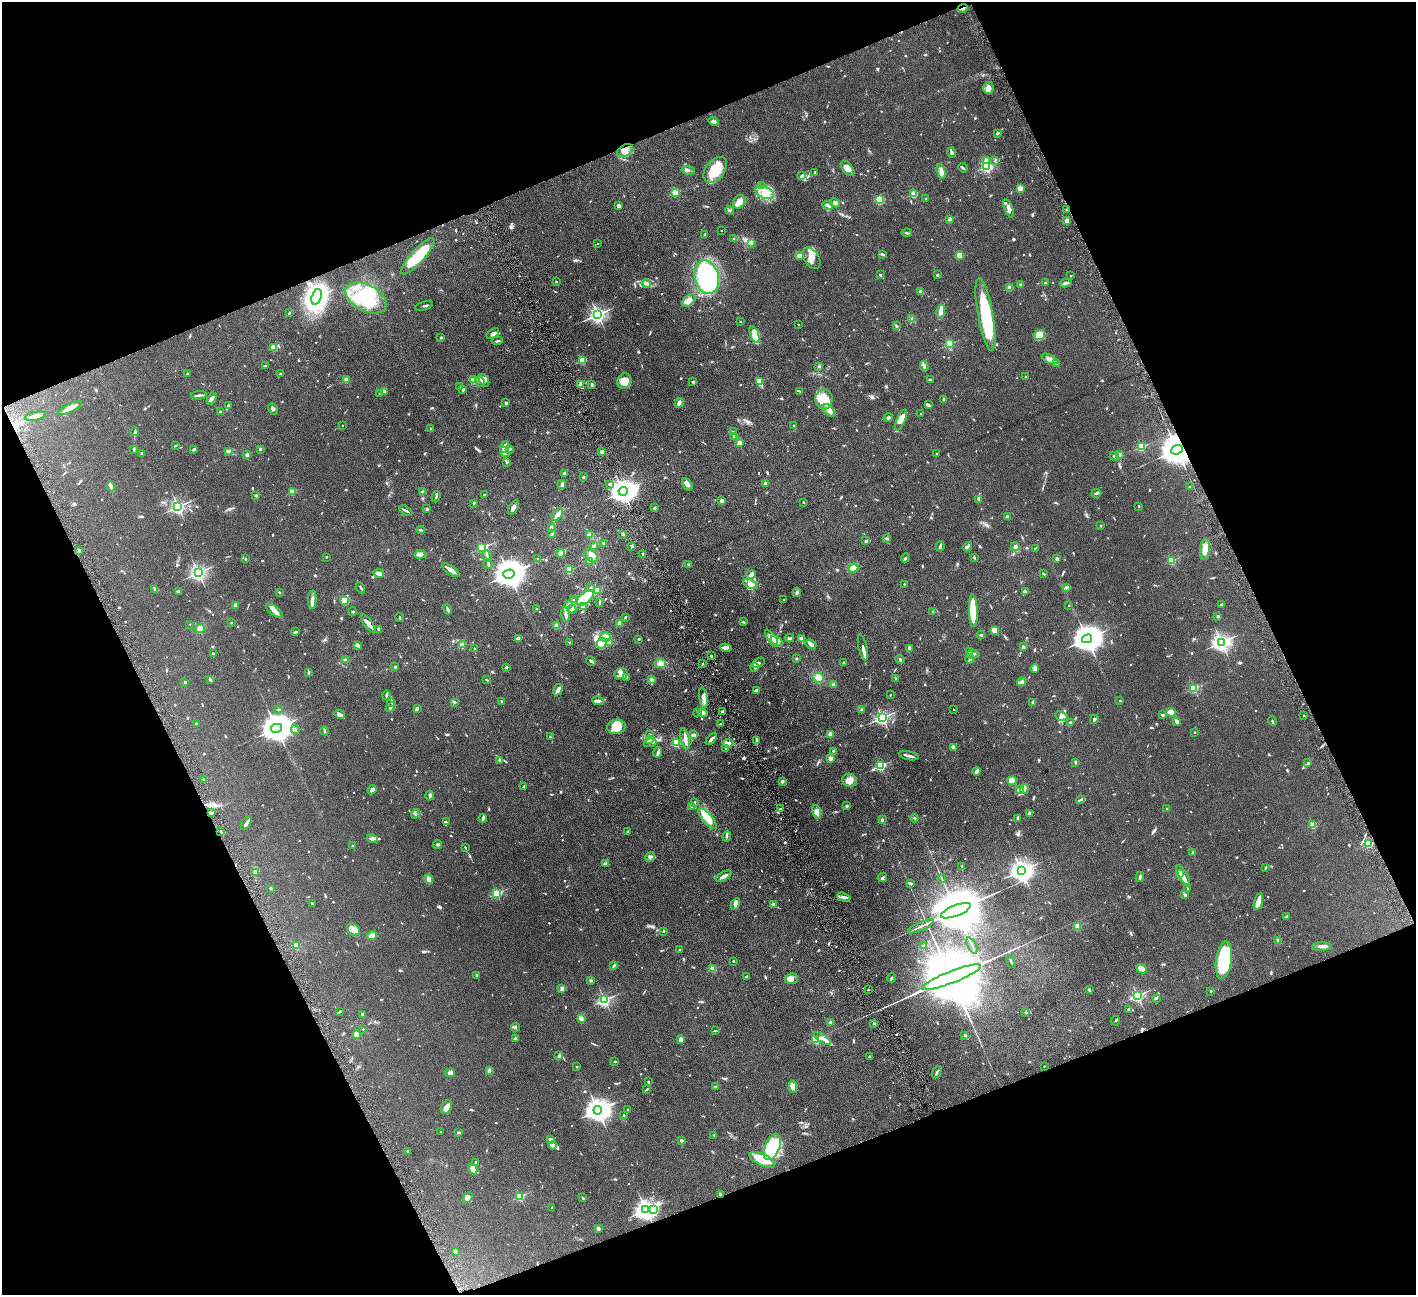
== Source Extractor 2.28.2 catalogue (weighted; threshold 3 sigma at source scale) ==
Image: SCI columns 4-5659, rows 295-5463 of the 5663 x 5625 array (HDU 1 of 3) = the unmasked area's bounding box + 8 px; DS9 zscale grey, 4 x 4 block average (1 PNG px = mean of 4 x 4 image px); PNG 1418 x 1297 px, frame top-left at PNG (2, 2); each listed source drawn as its Kron ellipse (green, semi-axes under 4 px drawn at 4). Shown black and unused: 43% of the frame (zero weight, under 4 of 8 exposures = <1% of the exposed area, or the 3 px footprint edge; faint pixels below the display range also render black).
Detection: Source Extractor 2.28.2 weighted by HDU 2 'WHT'. Background 0.164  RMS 0.0065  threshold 0.0266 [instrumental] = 3 sigma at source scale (4.09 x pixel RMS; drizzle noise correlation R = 1.36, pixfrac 0.8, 0.05/0.05 arcsec/px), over >= 5 px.
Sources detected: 1212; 5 too faint to see at this stretch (4 x 4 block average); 9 inside a brighter object's white glare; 3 cosmic-ray / hot-pixel residue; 2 long thin detections or spike segments (spike, bleed or trail) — neither listed nor drawn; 36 coinciding with a brighter row at this scale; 98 inside a brighter listed object's ellipse — not listed separately; of the other 1059, all 500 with FLUX_AUTO >= 3.12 (the completeness limit of this list) listed and drawn (559 fainter detections not listed), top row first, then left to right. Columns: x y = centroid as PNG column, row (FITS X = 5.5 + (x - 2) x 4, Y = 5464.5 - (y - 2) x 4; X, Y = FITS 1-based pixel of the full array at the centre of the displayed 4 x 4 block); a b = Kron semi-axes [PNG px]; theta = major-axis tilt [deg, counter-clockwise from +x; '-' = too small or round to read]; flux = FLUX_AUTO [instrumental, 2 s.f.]
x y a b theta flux
963 8 5 2 - 6.3
988 88 6 5 - 19
713 121 5 3 - 13
998 133 4 3 - 4.5
625 151 9 5 29 26
952 153 5 3 - 6
987 161 2 2 - 74
995 161 3 2 - 3.2
986 167 3 2 - 520
847 168 9 5 -51 24
963 168 5 2 - 5.2
688 170 7 2 -10 6.8
715 170 14 9 51 92
941 171 8 3 -73 17
815 172 2 2 - 4.7
802 176 4 3 - 5.5
761 186 3 2 - 4.4
1020 188 2 2 - 130
675 193 2 2 - 180
765 193 10 6 -24 38
914 194 2 2 - 170
926 198 2 2 - 5
880 200 4 4 - 62
739 202 7 5 64 21
835 203 5 3 - 9.5
828 205 5 3 - 12
619 206 3 2 - 10
1008 208 10 3 -68 12
730 210 4 2 - 3.7
1066 210 2 2 - 3.4
950 219 2 2 - 48
1067 221 2 2 - 90
721 231 2 2 - 3.7
907 233 5 2 - 5
705 234 3 2 - 5.2
734 239 3 2 - 3.2
598 243 2 2 - 3.5
752 244 3 2 - 3.5
883 254 3 2 - 6
959 255 4 3 - 32
418 256 24 6 48 140
800 256 4 3 - 14
812 258 12 7 -58 32
880 275 3 2 - 3.8
937 275 2 2 - 5.8
1071 275 2 2 - 3.2
707 277 17 12 -75 470
556 282 2 2 - 9.3
646 283 4 3 - 7.7
1045 283 2 2 - 12
1066 283 6 2 9 7.1
1020 284 2 2 - 4
1010 288 2 2 - 92
921 292 4 3 - 14
316 297 8 5 71 990
366 298 22 13 -28 140
689 300 8 5 43 23
424 306 9 2 18 5.9
941 311 6 4 78 22
289 313 4 2 - 3.4
598 315 2 2 - 1200
985 315 37 7 -80 230
912 319 3 2 - 4.4
740 322 2 2 - 6.4
798 324 2 2 - 4.8
896 326 3 2 - 3.2
493 334 7 3 35 13
755 334 9 3 -70 44
1039 335 5 5 - 32
441 338 2 2 - 20
497 341 5 2 - 5.3
949 344 2 2 - 290
273 347 2 2 - 70
1049 359 8 4 -26 14
583 360 2 2 - 170
1057 364 4 2 - 3.4
265 366 4 2 - 3.4
924 366 5 2 - 5.4
819 367 2 2 - 5.1
187 373 2 2 - 8.1
280 374 4 2 - 5.6
1026 377 2 2 - 13
346 380 2 2 - 68
474 380 4 3 - 14
484 380 6 4 -63 17
930 380 4 2 - 3.4
624 381 8 6 53 29
760 381 3 2 - 92
480 382 6 4 -56 11
693 382 3 2 - 4.3
581 384 4 3 - 12
592 385 3 2 - 6.8
459 386 2 2 - 3.2
463 389 3 3 - 4.7
799 391 4 2 - 4
384 392 2 2 - 68
379 393 2 2 - 3.5
199 395 8 2 4 8
212 399 6 3 62 13
824 399 10 8 87 68
944 399 2 2 - 21
506 403 2 2 - 21
679 403 5 3 - 12
928 405 3 3 - 4.3
228 406 2 2 - 8.4
70 408 13 3 27 34
273 409 6 3 -63 6.9
829 411 7 3 -53 14
220 412 3 2 - 3.3
921 413 2 2 - 4.8
35 416 10 4 12 18
888 418 4 2 - 5.6
901 420 11 4 66 22
342 425 2 2 - 4.8
793 425 2 2 - 5.8
431 429 2 2 - 6.6
135 432 4 2 - 5.3
733 432 4 2 - 3.4
734 436 2 2 - 34
739 443 2 2 - 85
175 446 3 2 - 4.1
505 447 6 2 78 9.3
1141 447 2 2 - 290
194 449 4 2 - 4.9
260 449 2 2 - 19
510 449 2 2 - 14
134 450 4 2 - 4.1
1177 450 6 4 20 12000
228 451 3 2 - 8
504 452 5 3 - 33
602 452 2 2 - 47
141 453 2 2 - 13
937 453 2 2 - 7.4
247 455 3 3 - 9.6
1119 455 4 3 - 9.1
1115 456 4 2 - 9.3
506 463 3 2 - 3.8
564 473 3 2 - 4.5
583 477 2 2 - 3.5
765 483 2 2 - 31
562 484 4 3 - 9.2
610 484 2 2 - 4.5
687 484 7 4 -58 14
111 486 5 2 - 15
1190 486 2 2 - 11
423 491 3 2 - 9.1
623 491 4 3 - 3600
293 492 2 2 - 120
1096 493 5 2 - 4.8
484 495 2 2 - 8.8
256 496 2 2 - 25
436 497 5 2 - 4
979 499 3 2 - 10
722 501 2 2 - 52
803 502 2 2 - 9.2
474 503 3 2 - 5.5
1139 506 2 2 - 5.3
178 507 2 2 - 940
513 508 8 4 59 17
654 508 3 2 - 3.8
427 509 2 2 - 3.7
406 511 7 2 -27 7.4
557 515 7 3 53 21
1007 517 3 3 - 5.5
1101 526 2 2 - 13
551 527 3 2 - 6.6
420 530 4 2 - 6.6
552 534 4 2 - 6.3
623 534 3 2 - 3.9
590 535 4 3 - 8.2
887 538 3 2 - 4.5
865 541 3 2 - 3.2
604 543 3 2 - 5.2
593 545 3 3 - 3.8
632 546 2 2 - 3.7
940 546 5 2 - 10
1015 546 4 3 - 15
967 547 5 2 - 7.5
482 548 2 2 - 350
1035 548 4 2 - 4.4
1205 549 11 5 85 29
79 551 2 2 - 34
560 553 4 2 - 12
420 554 5 3 - 17
643 555 2 2 - 3.7
487 556 6 2 -76 5.2
592 556 7 5 -41 21
326 557 2 2 - 4.1
905 558 5 3 - 5.3
974 558 4 2 - 3.5
245 559 2 2 - 11
538 559 3 2 - 3.8
1057 559 2 2 - 40
1172 560 2 2 - 190
590 561 3 2 - 4
488 564 5 2 - 7.1
689 564 3 2 - 4.8
853 568 5 4 - 19
451 570 10 3 -36 22
569 570 2 2 - 180
198 573 2 2 - 1100
379 573 5 3 - 13
509 574 5 4 - 7200
1043 574 3 2 - 3.1
751 575 5 3 - 11
750 584 7 3 -25 18
904 584 2 2 - 7
360 588 6 2 -61 3.9
590 588 3 2 - 3.2
1066 588 3 3 - 5.5
155 589 4 3 - 5.5
598 591 4 3 - 8
178 592 3 2 - 9
279 592 2 2 - 3.4
797 592 5 3 - 7.6
1025 592 3 2 - 5.5
585 598 10 5 42 70
312 600 9 3 87 15
574 600 3 2 - 3.5
784 600 2 2 - 6.1
345 601 4 3 - 42
600 602 3 2 - 6.2
1221 604 4 3 - 4.8
235 605 3 2 - 4.7
569 605 4 2 - 4.8
1068 605 2 2 - 4.3
584 606 3 2 - 3.2
448 609 5 2 - 8.4
536 609 2 2 - 12
572 609 4 3 - 8
274 611 10 4 -36 22
352 611 4 3 - 3.7
973 611 16 4 -88 92
933 612 2 2 - 18
566 614 7 2 -84 13
1218 616 2 2 - 32
400 617 4 2 - 3.6
625 617 3 2 - 3.3
743 622 3 2 - 3.8
231 623 2 2 - 8.5
619 623 4 3 - 10
190 624 2 2 - 3.2
368 624 11 3 -56 18
556 626 4 4 - 11
200 628 5 4 - 13
379 629 3 2 - 4.4
995 630 3 3 - 28
296 631 4 3 - 4.5
981 635 4 2 - 5.4
606 637 5 5 - 18
772 638 10 3 -56 58
790 638 4 2 - 5.1
801 638 3 3 - 7.7
518 639 4 3 - 15
639 639 2 2 - 15
1087 639 5 4 - 6300
777 641 7 4 -32 15
570 642 3 2 - 4.9
609 642 3 2 - 3.9
1221 642 3 2 - 1600
602 643 6 4 68 20
811 644 6 3 -24 12
357 645 4 3 - 11
462 645 3 3 - 9.1
863 647 13 3 -77 13
1023 647 2 2 - 38
726 648 5 4 - 15
909 648 3 2 - 18
475 649 2 2 - 10
970 652 2 2 - 18
213 654 2 2 - 6.9
973 654 7 2 7 7.2
711 656 2 2 - 5.3
796 658 2 2 - 3.4
900 659 4 2 - 6.7
970 659 4 2 - 6
345 660 3 3 - 5.4
591 661 5 2 - 7.8
661 663 5 4 - 19
758 663 7 3 29 12
843 663 2 2 - 3.7
702 664 2 2 - 3.5
395 667 2 2 - 5.7
506 667 2 2 - 21
755 667 4 3 - 5
1035 668 4 4 - 13
308 672 3 2 - 6.1
621 674 6 5 - 16
627 677 4 2 - 3.2
819 677 5 5 - 26
895 678 3 2 - 3.8
210 680 4 2 - 5.3
487 680 4 2 - 3.8
651 680 3 3 - 6.3
185 682 2 2 - 25
1022 682 4 3 - 11
833 684 3 3 - 7.3
1194 688 2 2 - 310
558 690 6 2 58 23
756 690 3 2 - 10
386 695 4 2 - 5.6
890 695 2 2 - 3.8
703 698 10 4 -82 18
501 701 2 2 - 3.6
598 701 6 3 -10 9.2
1120 701 2 2 - 9.8
391 702 4 2 - 3.4
454 702 2 2 - 6.1
1033 702 3 2 - 3.9
391 707 5 2 - 5.7
417 708 4 2 - 9.4
278 709 3 2 - 3.5
954 709 2 2 - 6.5
862 710 3 2 - 4.5
722 711 4 2 - 5.5
698 712 4 2 - 4
1171 712 4 3 - 58
703 713 5 3 - 12
340 714 5 3 - 10
1162 715 2 2 - 6.4
1304 715 2 2 - 8.1
1061 716 7 4 -21 13
882 717 2 2 - 910
1094 719 4 2 - 5.6
1272 721 5 2 - 5.7
1177 722 4 2 - 15
1070 723 2 2 - 37
196 724 2 2 - 10
720 724 2 2 - 4
616 727 9 7 11 52
276 728 5 4 - 6700
295 729 5 2 - 3.2
324 731 4 2 - 5.4
1195 732 2 2 - 4
650 734 4 3 - 4.4
830 734 2 2 - 74
694 735 4 3 - 11
550 737 2 2 - 9.2
685 739 11 2 -79 22
711 739 7 2 48 13
650 740 4 2 - 5.3
757 740 4 2 - 5.7
650 743 6 2 12 8.3
676 743 2 2 - 280
728 743 5 3 - 18
953 747 2 2 - 49
725 749 2 2 - 5.1
833 751 2 2 - 12
658 752 5 3 - 8.9
909 756 10 2 -12 15
831 758 2 2 - 79
499 760 2 2 - 6.9
1075 762 3 2 - 5.3
1308 763 3 2 - 3.4
880 766 2 2 - 400
976 771 4 2 - 14
204 780 2 2 - 3.3
850 780 7 6 - 28
782 781 3 2 - 4.2
1012 781 5 3 - 11
523 787 4 2 - 5.4
1025 789 5 3 - 9.2
372 790 5 3 - 15
1019 790 4 3 - 12
430 795 5 2 - 5.4
1080 799 4 3 - 6
694 802 2 2 - 13
692 806 3 2 - 5.2
847 806 3 2 - 3.7
780 809 3 2 - 3.3
1167 809 2 2 - 3.8
817 812 7 4 -78 25
211 813 3 2 - 5.2
1030 813 3 2 - 14
416 814 5 3 - 7.1
483 818 4 2 - 9.9
914 818 4 2 - 3.7
1018 818 3 2 - 8.3
707 819 13 4 -50 46
882 820 2 2 - 24
446 822 4 2 - 4.7
246 823 8 2 58 9.7
1313 825 2 2 - 140
627 831 3 2 - 3.8
221 832 3 2 - 3.8
727 836 5 3 - 4.9
372 838 5 4 - 11
1369 844 2 2 - 240
437 845 4 2 - 5.3
353 846 2 2 - 21
465 847 3 2 - 4.1
1193 852 2 2 - 21
650 857 5 3 - 8.6
606 864 4 3 - 7
962 867 4 2 - 3.6
1266 867 4 2 - 3.3
1021 871 3 3 - 2400
256 872 4 3 - 8.4
1180 873 2 2 - 110
1183 875 11 2 -60 14
724 876 9 3 28 13
882 877 5 2 - 7.2
1140 877 5 2 - 8.1
429 879 5 3 - 17
942 879 4 2 - 3.5
910 883 3 2 - 6
271 888 2 2 - 6.6
1188 889 2 2 - 3.8
497 893 2 2 - 320
1184 895 3 2 - 3.9
844 897 7 3 -16 11
1258 902 8 4 75 43
312 904 3 2 - 4.2
735 904 6 4 60 15
773 904 2 2 - 15
956 911 16 5 21 43000
1287 916 3 2 - 3.6
921 926 14 2 24 9.7
1077 926 2 2 - 140
353 929 7 5 -37 25
664 931 2 2 - 8
372 936 5 4 - 19
1278 940 3 2 - 4.2
296 945 2 2 - 160
972 945 9 2 -65 5.4
924 946 3 2 - 4
1322 946 10 2 1 21
679 949 2 2 - 3.2
1224 960 19 8 82 220
733 961 2 2 - 10
1011 962 6 2 -67 4.3
614 965 4 3 - 4.6
713 969 2 2 - 120
1141 969 5 4 - 32
476 975 2 2 - 6.4
747 976 3 2 - 5.7
951 977 31 6 22 100000
892 978 4 2 - 5.5
791 979 6 5 - 19
591 980 3 2 - 3.7
562 989 2 2 - 74
868 990 2 2 - 8.6
1089 990 3 2 - 4.5
1211 991 2 2 - 8.7
1137 996 2 2 - 650
1156 998 3 2 - 4.9
605 1000 2 2 - 660
1128 1009 3 2 - 3.7
339 1012 4 2 - 3.2
1026 1012 2 2 - 3.8
362 1014 2 2 - 19
581 1018 3 2 - 12
1115 1021 5 2 - 3.5
830 1022 2 2 - 31
874 1023 3 2 - 3.7
515 1028 5 2 - 3.4
363 1029 2 2 - 6.9
715 1031 4 2 - 3.1
357 1034 2 2 - 130
965 1035 2 2 - 25
822 1038 10 3 -35 15
515 1039 3 3 - 7.1
681 1039 2 2 - 65
816 1039 2 2 - 320
559 1056 4 3 - 6.1
869 1057 3 2 - 4.4
614 1061 2 2 - 6.4
1044 1066 2 2 - 6.1
577 1067 2 2 - 5.2
489 1071 3 2 - 12
937 1072 6 2 68 6
450 1073 5 4 - 12
648 1082 2 2 - 5.4
715 1087 2 2 - 4.2
793 1087 6 4 -85 18
647 1089 3 2 - 3.4
446 1107 7 5 60 19
598 1110 4 3 - 3800
628 1110 2 2 - 5
624 1115 2 2 - 13
441 1132 2 2 - 4.6
459 1133 3 2 - 3.6
714 1135 2 2 - 3.2
550 1139 3 2 - 8.8
681 1141 2 2 - 28
553 1145 4 2 - 4.9
772 1147 13 7 68 370
408 1151 2 2 - 17
762 1160 14 5 -25 120
476 1162 2 2 - 6.5
473 1169 6 4 -66 32
720 1194 4 2 - 5.2
520 1196 2 2 - 280
468 1198 6 4 49 26
583 1198 3 2 - 5.1
552 1208 2 2 - 8.9
654 1209 3 3 - 8.2
646 1210 3 3 - 2500
598 1229 2 2 - 37
455 1251 3 3 - 4.6
Overlapping masked pixels (flux is a lower limit): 4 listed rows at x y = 963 8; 1177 450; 720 1194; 646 1210
Diffuse or blended objects may show on this block-average render without a row.